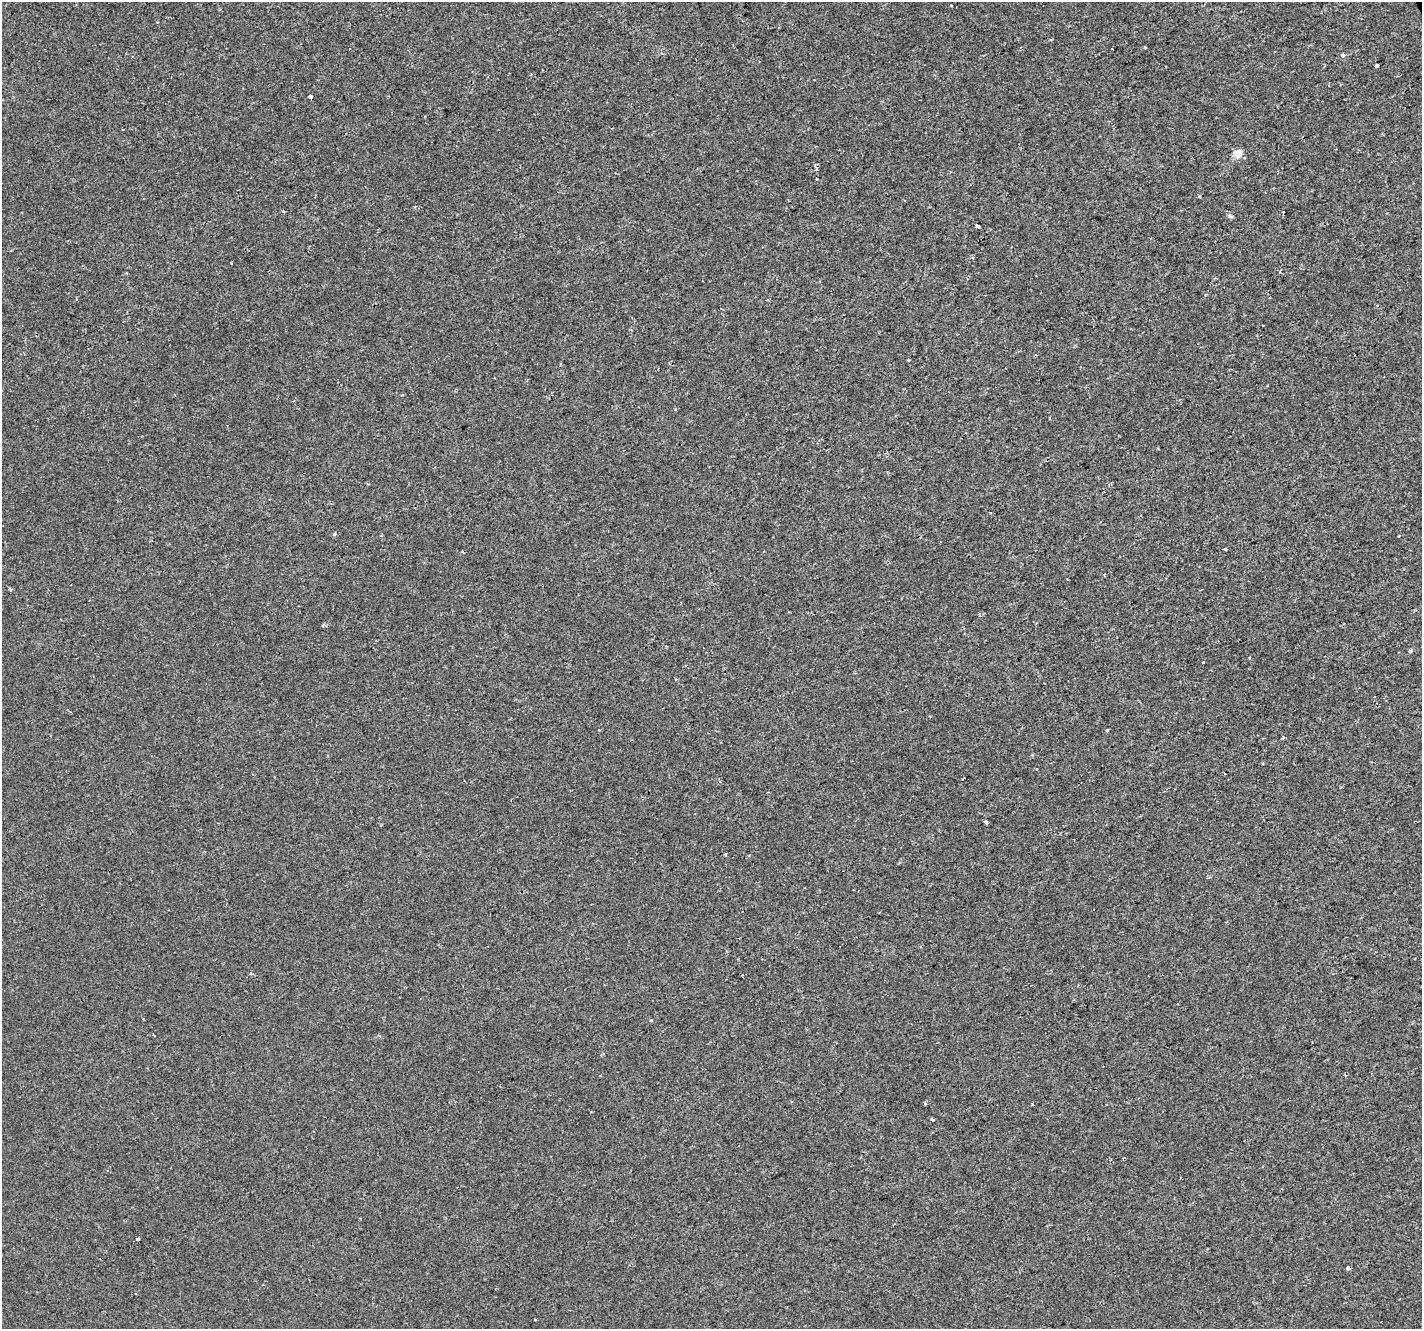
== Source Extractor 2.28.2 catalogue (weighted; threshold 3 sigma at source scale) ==
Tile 10 of 4 x 4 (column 2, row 3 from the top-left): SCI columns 1421-2840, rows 1419-2745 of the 5683 x 5550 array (HDU 1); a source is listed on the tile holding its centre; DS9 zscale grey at full resolution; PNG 1424 x 1331 px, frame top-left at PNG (2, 2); no overlay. Shown black and unused: <1% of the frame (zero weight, under 2 of 3 exposures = <1% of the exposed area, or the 3 px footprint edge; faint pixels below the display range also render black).
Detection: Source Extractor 2.28.2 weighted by HDU 2 'WHT'; one run over the whole footprint, this tile lists its part. Background -2.55e-04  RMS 0.0022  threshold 0.00974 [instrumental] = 3 sigma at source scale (4.5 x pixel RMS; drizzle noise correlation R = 1.50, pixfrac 1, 0.0396/0.0396 arcsec/px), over >= 5 px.
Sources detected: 22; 1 cosmic-ray / hot-pixel residue — not listed; the other 21 listed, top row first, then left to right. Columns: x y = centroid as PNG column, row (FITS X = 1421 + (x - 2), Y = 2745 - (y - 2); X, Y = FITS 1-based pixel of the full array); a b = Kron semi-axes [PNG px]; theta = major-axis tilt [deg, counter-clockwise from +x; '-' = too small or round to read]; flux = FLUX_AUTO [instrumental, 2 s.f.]
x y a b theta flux
1343 55 5 4 - 0.4
1376 66 4 3 - 1.5
310 97 4 3 - 4.1
1238 153 10 9 - 1.7
816 179 3 2 - 0.28
1199 196 4 3 - 0.2
977 226 4 3 - 1.6
334 534 4 3 - 0.37
1226 549 3 2 - 0.24
10 589 3 3 - 0.35
1410 651 5 4 - 0.25
1204 662 2 2 - 0.22
1283 737 3 3 - 0.32
985 821 3 3 - 1.6
725 854 4 3 - 0.21
651 1020 5 3 - 0.34
925 1104 4 3 - 0.31
1032 1104 3 2 - 0.21
932 1120 5 3 - 0.19
137 1239 3 3 - 1.3
1348 1268 4 4 - 0.4
Unlisted compact peaks at least as high as the median listed source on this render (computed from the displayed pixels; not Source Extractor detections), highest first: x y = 1107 730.